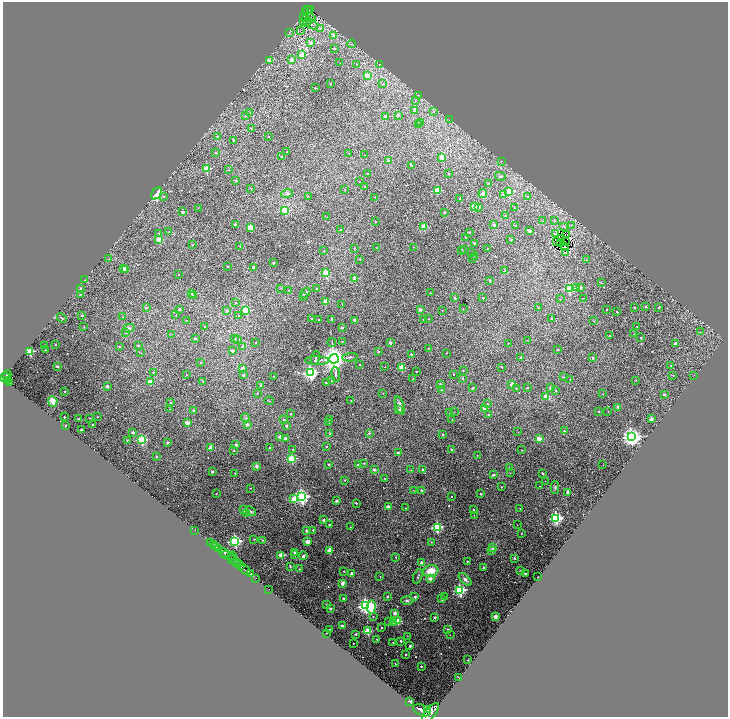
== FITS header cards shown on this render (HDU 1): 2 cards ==
NAXIS1  =                 1451
NAXIS2  =                 1430

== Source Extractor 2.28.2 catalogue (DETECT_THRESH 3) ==
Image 1451 x 1430 px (HDU 1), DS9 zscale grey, zoomed out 1/2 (1 PNG px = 2 x 2 image px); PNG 730 x 719 px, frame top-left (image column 2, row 1430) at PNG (3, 2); each listed source drawn as its Kron ellipse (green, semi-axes under 4 px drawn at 4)
Background 1.11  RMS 0.035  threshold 0.104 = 3 sigma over >= 5 px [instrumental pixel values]
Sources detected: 552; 89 cannot appear on this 1/2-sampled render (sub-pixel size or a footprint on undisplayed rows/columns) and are neither listed nor drawn; the other 463 listed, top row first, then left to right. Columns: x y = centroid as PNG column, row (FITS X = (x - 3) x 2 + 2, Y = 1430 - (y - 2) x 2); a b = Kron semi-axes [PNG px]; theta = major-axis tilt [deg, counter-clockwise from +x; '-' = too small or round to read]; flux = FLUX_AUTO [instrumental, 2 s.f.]
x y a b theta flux
308 10 3 2 - 63
310 10 4 3 - 76
306 12 2 1 - 6.5
304 17 2 1 - 2.9
311 18 5 3 - 10
307 20 6 3 -80 9.2
304 22 3 3 - 30
312 24 7 3 -33 12
320 28 4 2 - 6.3
301 30 3 2 - 3.7
289 32 3 2 - 3.3
334 36 3 3 - 49
311 43 3 2 - 36
351 44 4 3 - 8.2
334 48 3 2 - 13
302 55 3 2 - 120
270 60 2 2 - 47
292 60 2 2 - 49
340 63 3 2 - 2.2
357 64 2 2 - 2.1
379 64 3 2 - 2.8
367 76 3 2 - 120
330 84 2 2 - 11
383 84 3 2 - 3.5
315 88 2 2 - 8.5
418 95 2 2 - 3.4
415 101 3 2 - 4.6
415 110 2 2 - 23
434 111 3 3 - 5.9
250 113 2 2 - 4.9
246 115 2 2 - 4.9
398 115 2 2 - 25
385 117 2 2 - 52
449 120 2 2 - 2.6
421 123 3 2 - 3.6
418 124 2 2 - 9.9
251 128 2 2 - 9.5
217 136 2 2 - 5
268 136 2 1 - 5
234 140 2 2 - 13
287 152 2 1 - 3.7
216 153 2 2 - 9
349 153 2 2 - 3.9
365 155 2 1 - 1.6
282 156 2 2 - 20
442 157 2 2 - 130
389 160 2 2 - 26
501 161 2 1 - 2.5
412 165 2 2 - 24
206 169 3 2 - 240
229 170 2 2 - 3.5
367 174 2 1 - 3.3
448 174 2 2 - 8.8
500 176 5 4 - 13
236 180 2 2 - 7.8
360 182 2 2 - 2.5
489 184 2 2 - 8.6
365 186 2 1 - 2.8
250 188 2 2 - 2.5
345 190 2 2 - 2.3
437 190 2 2 - 180
509 191 3 3 - 170
156 193 6 4 51 190
287 194 6 3 18 11
483 194 4 3 - 17
503 194 2 2 - 20
164 196 3 3 - 5.6
308 196 2 2 - 1.8
375 197 2 1 - 3.3
528 197 3 2 - 4.2
460 199 2 2 - 11
475 207 3 2 - 190
478 207 3 2 - 15
198 208 2 1 - 1.7
515 208 2 2 - 2.8
285 210 3 3 - 310
182 212 2 2 - 25
445 212 2 2 - 6.2
506 216 2 2 - 7.5
327 217 2 2 - 2.8
554 220 3 3 - 5.9
542 221 2 2 - 2.8
376 222 2 2 - 5
235 224 2 2 - 18
494 225 2 2 - 21
515 225 2 2 - 5.8
571 225 3 3 - 5.4
564 226 3 3 - 7.8
424 227 2 2 - 110
251 228 3 2 - 180
340 229 2 2 - 11
529 231 2 2 - 49
169 232 2 2 - 10
469 232 2 2 - 10
556 233 3 1 - 7.4
159 234 2 2 - 9.4
567 235 2 1 - 2.4
466 237 2 2 - 18
562 239 2 1 - 0.28
159 240 2 2 - 150
511 240 2 2 - 6.3
557 242 2 1 - 3.3
566 242 2 1 - 1.8
561 243 2 1 - 2.6
474 244 2 2 - 10
192 245 2 2 - 4.7
240 246 3 3 - 3.5
414 247 2 2 - 3.1
564 247 2 1 - 0.39
354 248 2 2 - 3
377 248 2 2 - 3.5
487 248 2 2 - 5.9
464 249 2 2 - 10
461 250 2 2 - 10
324 251 2 2 - 6.8
472 252 2 1 - 3.2
566 252 3 2 - 19
475 256 2 2 - 6.5
109 259 3 2 - 4.6
472 259 2 1 - 5.6
360 260 3 2 - 2.7
586 260 2 2 - 1.9
273 263 2 2 - 19
228 266 2 2 - 10
254 267 2 2 - 31
123 268 2 2 - 55
125 270 2 2 - 37
505 271 2 2 - 14
326 273 3 2 - 150
179 274 2 2 - 4.3
354 278 2 2 - 51
84 280 2 1 - 2.8
490 281 2 2 - 19
601 283 2 2 - 5.2
577 287 3 3 - 6.3
81 288 2 2 - 7.6
569 288 3 3 - 470
580 288 2 2 - 31
281 289 2 2 - 2.6
316 289 2 2 - 8.5
289 290 3 2 - 5.5
305 293 6 4 41 18
430 293 2 2 - 8.1
80 294 2 2 - 5.2
191 294 2 2 - 11
193 295 2 1 - 2.4
304 297 3 2 - 3.1
455 298 2 2 - 20
483 298 2 2 - 16
583 298 2 1 - 1.7
560 299 2 2 - 4.2
326 301 2 2 - 99
235 302 2 2 - 3
342 304 2 1 - 3.5
646 307 2 2 - 7.8
659 307 2 2 - 11
146 308 2 2 - 16
538 308 2 2 - 4.3
634 308 2 2 - 14
179 309 2 2 - 15
463 309 2 2 - 2.1
245 310 3 3 - 240
420 310 2 2 - 44
442 310 2 2 - 3.4
606 310 2 2 - 7.9
227 311 2 2 - 40
617 311 3 2 - 9.7
176 315 2 2 - 4.3
81 316 2 2 - 12
239 316 2 2 - 4.3
122 317 2 2 - 2.6
62 318 5 2 - 6
312 318 2 2 - 8.8
551 318 2 2 - 7.4
319 319 2 2 - 5.6
332 319 2 2 - 13
424 319 2 2 - 9.4
428 319 2 1 - 2.9
355 320 2 2 - 41
186 321 2 2 - 6.4
594 321 2 2 - 3.4
205 326 2 2 - 5.5
84 327 2 1 - 2.2
342 327 2 2 - 16
637 327 2 1 - 3.6
129 328 5 3 - 16
700 332 2 2 - 2.5
125 333 2 2 - 6.6
172 334 2 2 - 1.7
634 334 2 2 - 5.9
609 336 2 2 - 5.7
195 338 3 2 - 9.5
641 338 2 2 - 9.6
235 339 3 2 - 10
238 339 3 3 - 13
527 340 2 2 - 3.4
342 341 2 2 - 6
332 342 4 3 - 5.4
256 343 2 2 - 6.6
390 343 2 2 - 25
508 343 2 1 - 1.7
676 343 2 2 - 48
55 345 2 2 - 16
138 345 2 2 - 10
45 346 2 2 - 17
243 346 2 2 - 17
119 347 2 2 - 4.2
428 348 2 2 - 4.7
45 350 2 1 - 3.3
558 350 2 2 - 9.8
30 351 3 3 - 360
232 351 2 2 - 19
379 352 2 2 - 8.7
141 353 2 2 - 3.4
446 353 2 2 - 4.9
411 354 2 2 - 9.9
350 357 8 2 5 9
315 358 7 3 77 8
521 358 2 2 - 33
592 358 2 2 - 13
334 359 5 4 - 7800
317 361 12 3 -1 17
200 362 2 2 - 4.8
360 365 2 1 - 4.6
671 365 2 2 - 2.4
57 366 2 2 - 28
385 367 2 1 - 3.6
501 367 2 2 - 7.3
243 368 2 2 - 59
402 368 3 2 - 200
463 371 2 1 - 3.4
153 372 2 2 - 7.5
416 372 2 2 - 9.7
310 373 4 3 - 1500
336 374 7 3 -85 8.6
453 374 2 2 - 6.4
7 375 5 2 - 220
186 375 2 2 - 4.4
243 375 3 3 - 7
673 375 2 1 - 3.3
694 375 2 1 - 1.7
274 377 2 1 - 4
563 377 3 2 - 3.2
5 378 5 3 - 630
413 379 2 1 - 4
463 379 2 2 - 13
570 380 2 2 - 3.1
636 380 2 1 - 1.7
7 381 2 2 - 94
203 381 2 2 - 5.1
332 381 2 2 - 19
150 382 2 2 - 82
9 383 3 2 - 140
326 383 2 2 - 20
440 384 2 2 - 14
512 384 2 2 - 55
261 385 2 2 - 20
107 386 2 2 - 48
473 388 3 2 - 11
516 388 2 2 - 5.4
527 388 2 2 - 6
551 388 2 2 - 46
442 390 2 2 - 6.8
64 391 2 2 - 7.5
556 391 2 2 - 4.1
257 393 2 2 - 7.9
383 393 2 2 - 2.1
603 394 2 1 - 1.8
664 394 2 2 - 22
546 396 2 2 - 67
351 400 2 1 - 2.9
53 401 5 4 - 63
269 401 5 1 - 3.6
170 403 2 2 - 6.9
487 404 2 2 - 6.7
400 405 9 4 -70 25
618 407 2 2 - 40
484 408 2 2 - 60
170 409 2 2 - 5
399 410 2 2 - 22
194 411 2 2 - 43
599 411 2 2 - 4
608 411 2 1 - 2.6
454 412 2 1 - 1.8
290 413 2 2 - 9.5
450 413 2 1 - 1.6
488 414 2 2 - 4.4
64 417 2 2 - 10
97 417 2 2 - 4.9
90 418 2 1 - 6.3
246 418 4 1 - 4.5
78 419 2 1 - 3.3
651 419 3 2 - 14
284 420 2 2 - 16
330 420 2 2 - 16
452 420 2 2 - 6.9
187 423 2 2 - 85
329 423 2 1 - 1.8
247 424 2 2 - 36
92 425 2 2 - 6.3
65 426 2 2 - 18
286 426 2 2 - 15
81 430 2 2 - 13
564 431 2 2 - 9.2
133 432 2 2 - 24
518 432 2 2 - 2.1
369 433 2 2 - 13
330 434 2 2 - 11
442 435 2 2 - 13
279 437 2 2 - 30
631 437 4 4 - 4000
285 438 3 3 - 17
539 439 2 2 - 94
127 440 2 2 - 8.7
142 440 3 3 - 500
167 443 2 2 - 19
236 445 2 2 - 55
327 446 2 2 - 6.4
211 447 2 2 - 72
270 448 2 2 - 9
293 449 2 2 - 5.3
451 449 2 2 - 17
522 450 2 1 - 3.1
234 451 2 2 - 4.3
398 453 2 2 - 32
477 455 2 1 - 4.8
156 457 2 2 - 6.6
292 458 3 3 - 360
364 463 2 2 - 7.2
329 464 2 2 - 14
359 465 2 2 - 76
603 465 2 1 - 1.6
256 466 2 2 - 62
510 467 2 2 - 6.9
422 469 2 2 - 21
374 470 2 2 - 30
411 470 2 2 - 2.4
212 472 2 2 - 22
235 473 2 2 - 7.4
510 473 2 1 - 2.6
542 473 2 2 - 13
493 475 2 2 - 23
385 478 2 2 - 5.1
345 480 2 2 - 6.8
545 481 2 2 - 2.6
539 486 2 2 - 2.8
501 487 2 2 - 3.8
555 487 6 3 -89 9.4
250 488 2 1 - 3.3
422 490 2 2 - 17
414 491 3 1 - 2.4
568 492 2 2 - 43
216 494 2 2 - 2
481 494 2 2 - 16
302 497 4 3 - 1700
452 497 2 2 - 6
294 499 3 3 - 150
337 501 4 3 - 9.9
356 503 2 2 - 9.1
388 506 2 2 - 54
405 508 2 1 - 2
520 508 2 2 - 3.9
473 509 2 2 - 15
244 510 2 2 - 58
251 511 6 3 -39 9.9
246 513 3 2 - 4.2
474 515 2 1 - 2.1
556 518 3 3 - 1000
324 520 2 2 - 31
329 524 2 2 - 7.7
517 525 2 1 - 1.6
350 527 2 2 - 3.6
437 527 3 3 - 600
195 530 2 1 - 26
313 530 2 2 - 12
306 531 2 2 - 48
521 533 3 2 - 3
254 539 2 1 - 3.2
262 540 3 2 - 3.4
235 541 3 3 - 1100
210 542 2 1 - 97
307 542 2 2 - 110
431 542 3 2 - 3.8
213 544 2 1 - 74
215 546 4 2 - 490
492 547 2 2 - 19
218 548 3 2 - 500
330 550 2 2 - 120
492 551 2 2 - 32
295 552 2 2 - 15
224 553 5 2 - 1600
281 555 3 2 - 100
295 555 2 2 - 17
229 556 8 2 -18 590
232 556 2 1 - 63
304 556 2 2 - 35
396 557 2 2 - 3.4
514 558 2 2 - 14
232 559 3 1 - 320
467 561 2 2 - 6.5
236 562 4 3 - 460
422 563 2 2 - 64
238 564 3 1 - 160
241 566 3 2 - 250
290 566 3 2 - 9.8
484 568 2 2 - 35
299 569 2 2 - 3.9
245 570 6 2 -35 1100
521 570 2 2 - 3.5
344 571 2 2 - 4.5
431 571 8 6 20 100
250 573 4 2 - 870
351 573 2 2 - 39
525 574 2 2 - 17
380 576 2 2 - 2.5
418 576 7 2 68 8.7
538 577 2 1 - 2.1
256 578 2 1 - 36
430 579 2 2 - 53
465 579 8 4 -44 20
342 583 2 2 - 82
269 589 2 1 - 33
460 590 3 3 - 910
387 597 2 2 - 16
415 597 2 2 - 17
444 597 2 2 - 6.6
343 599 2 2 - 18
442 599 2 2 - 25
407 601 5 4 - 12
327 604 2 2 - 15
365 606 4 3 - 2000
371 607 6 3 83 360
330 609 2 2 - 29
395 613 2 2 - 54
373 616 2 2 - 5.6
495 616 2 2 - 77
435 617 2 2 - 38
398 621 3 2 - 170
389 622 3 2 - 4.3
393 623 3 3 - 5.8
342 626 2 2 - 36
381 628 2 2 - 9.5
329 629 2 2 - 13
448 629 2 2 - 43
368 631 3 3 - 250
326 633 2 1 - 3.6
356 634 2 2 - 15
450 635 2 2 - 2.3
407 636 2 1 - 1.6
377 639 2 2 - 11
401 641 2 2 - 15
393 642 2 2 - 3.5
353 643 2 1 - 3.6
410 646 2 2 - 18
406 654 2 2 - 14
468 660 2 2 - 7.4
395 663 2 2 - 5.9
421 666 2 2 - 11
458 677 3 1 - 2.2
410 702 2 2 - 150
427 709 4 2 - 1000
422 710 9 5 -22 4500
431 713 12 5 50 4600
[89 sub-pixel or undisplayed-footprint detections neither listed nor drawn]